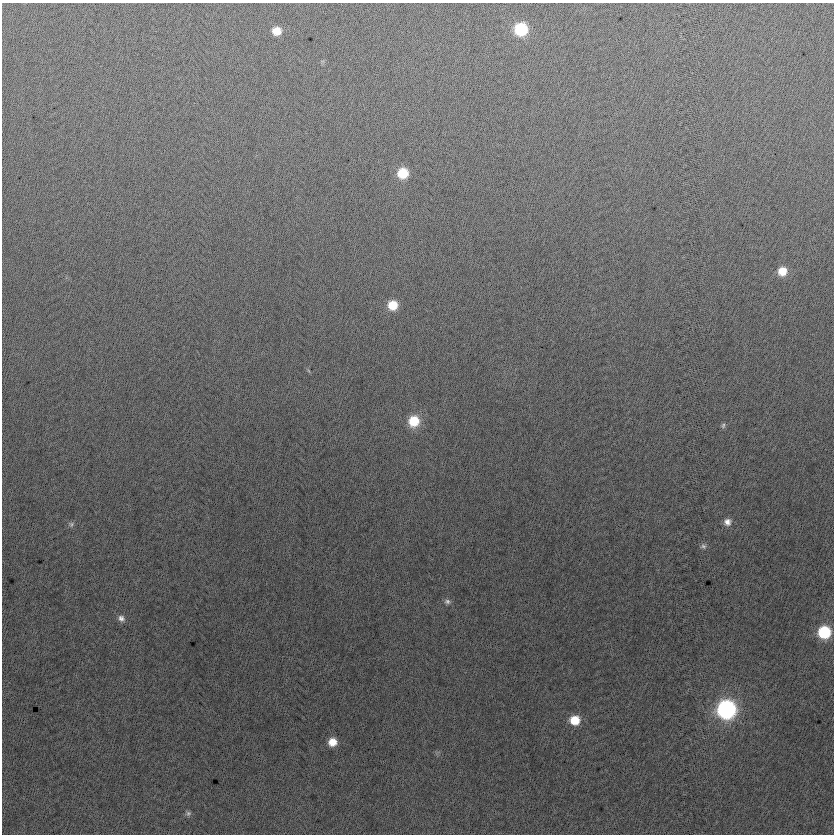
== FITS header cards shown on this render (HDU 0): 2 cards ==
NAXIS1  =                  832
NAXIS2  =                  832

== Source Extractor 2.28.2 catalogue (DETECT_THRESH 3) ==
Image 832 x 832 px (HDU 0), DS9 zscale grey, 1 PNG px = 1 image px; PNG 836 x 836 px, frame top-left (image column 1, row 832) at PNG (2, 3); no overlay
Background -3.51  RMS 13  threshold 37.8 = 3 sigma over >= 5 px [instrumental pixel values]
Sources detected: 17; all 17 listed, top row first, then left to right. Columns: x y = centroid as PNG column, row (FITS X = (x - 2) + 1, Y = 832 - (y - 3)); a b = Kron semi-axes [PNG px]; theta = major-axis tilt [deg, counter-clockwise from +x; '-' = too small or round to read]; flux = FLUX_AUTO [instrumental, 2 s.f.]
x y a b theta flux
521 29 9 9 - 60000
276 31 8 8 - 12000
403 173 9 9 - 26000
782 271 9 9 - 13000
393 305 9 9 - 20000
414 421 11 10 - 25000
723 425 7 5 84 1800
727 522 9 8 - 5500
71 524 8 7 - 2300
703 546 8 7 - 2600
447 601 8 6 -6 2700
121 618 9 8 - 3800
824 632 9 9 - 54000
726 709 11 10 - 270000
575 720 9 9 - 19000
332 742 8 8 - 12000
188 813 8 7 - 2200